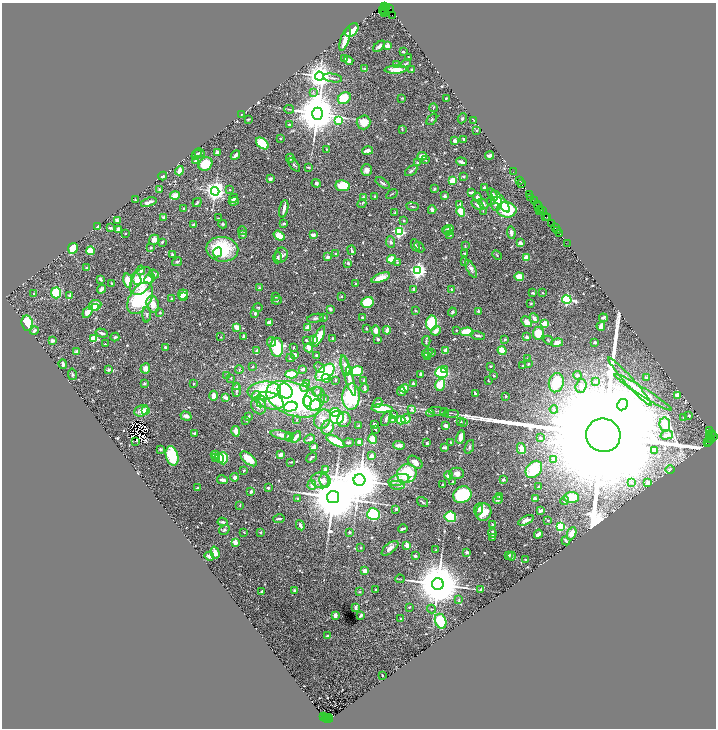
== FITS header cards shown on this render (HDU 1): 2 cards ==
NAXIS1  =                 1428
NAXIS2  =                 1452

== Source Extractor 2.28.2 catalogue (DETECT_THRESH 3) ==
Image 1428 x 1452 px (HDU 1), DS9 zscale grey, zoomed out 1/2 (1 PNG px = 2 x 2 image px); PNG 718 x 730 px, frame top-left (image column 1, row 1451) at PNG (2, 3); each listed source drawn as its Kron ellipse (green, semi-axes under 4 px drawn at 4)
Background 0.778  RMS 0.032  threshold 0.0953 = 3 sigma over >= 5 px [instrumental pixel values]
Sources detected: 724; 55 cannot appear on this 1/2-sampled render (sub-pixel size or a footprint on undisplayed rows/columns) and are neither listed nor drawn; of the other 669, the 500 brightest by FLUX_AUTO listed and drawn (169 fainter detections omitted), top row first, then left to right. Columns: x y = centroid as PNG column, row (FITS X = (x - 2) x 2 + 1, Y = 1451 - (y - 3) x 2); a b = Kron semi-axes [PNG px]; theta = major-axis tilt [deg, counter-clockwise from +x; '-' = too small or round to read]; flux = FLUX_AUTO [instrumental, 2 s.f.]
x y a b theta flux
385 7 3 1 - 16
387 8 2 2 - 24
389 8 2 1 - 64
382 10 3 1 - 39
384 11 4 1 - 140
385 14 2 1 - 49
392 15 3 1 - 110
352 30 8 5 48 120
345 39 12 3 72 67
379 46 7 3 41 22
387 46 2 2 - 140
403 52 2 2 - 28
409 57 2 2 - 15
345 58 3 2 - 16
349 60 5 3 - 21
397 64 4 3 - 6.6
406 64 6 3 30 7.3
365 69 4 3 - 11
396 69 11 4 3 56
412 69 2 2 - 18
319 76 4 4 - 7200
333 78 9 2 -10 12
313 92 3 3 - 5
344 98 7 5 35 190
402 98 4 2 - 4.8
446 98 2 2 - 5.9
433 108 4 2 - 5.1
289 109 5 2 - 5.8
241 114 2 2 - 5.6
317 114 6 5 - 33000
462 118 5 4 - 8.5
248 119 2 2 - 5.3
432 119 6 3 50 9.1
338 120 4 4 - 260
474 120 4 3 - 4.8
363 122 7 7 - 75
289 125 2 2 - 8
402 129 4 3 - 4.7
477 130 3 2 - 6.1
281 138 2 2 - 6.3
464 139 3 2 - 13
455 141 3 2 - 34
262 143 7 4 -40 220
326 149 3 2 - 4.8
367 151 5 4 - 32
199 153 5 2 - 5.1
217 153 3 2 - 27
196 155 5 3 - 9.9
235 155 5 2 - 20
490 155 4 2 - 26
422 156 5 3 - 44
290 158 4 3 - 14
196 160 4 3 - 9.6
426 160 4 3 - 5
461 162 5 3 - 18
418 163 4 2 - 6.6
205 164 7 6 - 110
294 165 8 3 -49 8.7
308 167 4 2 - 5.3
367 170 5 5 - 28
179 171 5 3 - 42
411 171 7 3 35 12
513 172 2 1 - 97
163 176 4 3 - 8
464 177 3 2 - 6.7
270 179 3 2 - 24
453 181 4 4 - 99
520 181 2 1 - 62
316 183 4 4 - 15
383 183 8 2 -35 11
522 183 3 1 - 87
343 186 7 5 -6 180
484 188 2 2 - 20
160 189 3 2 - 11
434 189 3 2 - 8.2
230 190 2 2 - 5.3
215 191 4 4 - 4300
471 192 4 2 - 21
392 194 6 2 33 6.2
493 194 7 3 -57 21
530 194 2 1 - 69
175 196 5 4 - 40
375 196 2 2 - 18
444 196 4 3 - 11
477 197 5 4 - 21
531 197 4 2 - 280
233 198 5 3 - 13
363 198 2 2 - 24
135 200 2 2 - 6.3
535 200 3 1 - 170
234 201 5 4 - 17
491 201 4 3 - 8.1
500 201 13 4 -52 96
149 202 8 2 19 22
197 203 5 2 - 7.6
362 203 4 2 - 4.7
483 203 6 3 -46 17
496 204 7 5 81 42
538 204 2 1 - 240
460 205 4 3 - 29
478 205 7 4 -31 20
412 207 6 2 -8 5.6
538 207 3 2 - 99
183 209 2 2 - 6.3
284 209 9 2 78 38
541 209 2 1 - 130
432 210 4 3 - 30
507 210 10 7 -5 340
540 210 4 1 - 150
483 211 2 1 - 4.6
542 211 2 1 - 130
461 212 5 4 - 100
395 213 3 2 - 4.7
164 217 3 2 - 10
545 217 2 1 - 130
547 217 2 1 - 170
218 218 3 2 - 5.2
117 220 4 3 - 27
404 220 3 2 - 7.7
552 223 2 1 - 180
223 224 4 3 - 7.5
284 224 3 2 - 12
194 225 3 2 - 21
97 226 3 2 - 8.6
110 228 3 2 - 11
555 228 2 1 - 140
118 229 4 3 - 18
448 229 6 3 17 15
243 231 4 2 - 4.6
447 231 4 3 - 6.8
558 231 3 1 - 14
399 232 3 3 - 890
511 232 6 3 -83 25
125 233 2 2 - 6.7
560 234 2 2 - 110
242 235 4 3 - 9
313 235 4 3 - 24
449 235 4 4 - 9.1
279 236 6 4 -36 77
154 240 5 5 - 30
162 242 2 2 - 20
390 242 6 4 -83 13
521 243 3 3 - 25
567 243 3 2 - 37
415 245 6 3 -66 12
465 246 3 2 - 4.5
419 247 6 2 -51 5
73 248 5 5 - 85
150 248 4 3 - 5.8
222 249 16 12 -9 340
352 250 5 2 - 14
90 251 4 4 - 98
217 252 5 4 - 45
336 253 3 3 - 5.9
465 253 4 2 - 5.2
172 254 3 2 - 11
281 255 7 6 - 29
497 255 5 2 - 5.4
327 257 2 2 - 63
278 258 5 3 - 19
526 258 2 2 - 160
392 259 4 3 - 150
464 261 3 2 - 5.1
177 262 5 3 - 9
397 262 3 3 - 6.2
348 263 3 3 - 12
86 268 2 2 - 9.6
471 269 10 4 -61 23
141 270 5 4 - 22
418 270 4 4 - 2300
154 274 5 4 - 16
519 277 4 4 - 78
381 278 10 4 21 79
100 279 3 2 - 11
137 279 6 4 -72 59
149 279 6 4 44 48
128 281 7 4 -79 70
141 281 15 10 58 160
112 283 3 2 - 6
356 284 3 3 - 6.4
259 288 3 3 - 9.1
102 289 4 2 - 34
414 289 4 3 - 12
452 289 4 2 - 9.2
56 293 5 5 - 220
533 293 3 2 - 9.7
542 293 3 2 - 5
34 294 2 2 - 8.8
183 294 5 5 - 86
70 296 2 2 - 49
276 296 2 2 - 23
341 296 3 2 - 4.6
183 297 3 3 - 29
140 298 17 10 58 470
172 298 3 3 - 4.9
277 300 5 4 - 9.8
567 300 4 3 - 860
367 302 6 5 - 160
531 303 3 3 - 6.5
153 304 8 6 -75 56
95 305 6 5 - 110
258 307 5 2 - 4.7
95 308 3 2 - 37
330 309 4 3 - 12
416 311 3 2 - 4.7
478 311 2 2 - 18
87 312 6 3 57 47
452 312 4 3 - 11
160 313 2 2 - 7.5
255 313 3 2 - 18
147 314 8 3 89 9
324 317 3 3 - 6.1
362 317 2 2 - 8.5
315 318 8 4 11 14
534 318 5 3 - 26
603 318 4 3 - 19
269 322 4 4 - 26
527 322 6 4 -48 31
27 323 8 5 -83 140
432 323 7 5 83 280
545 323 2 2 - 170
601 326 4 3 - 46
237 327 3 3 - 53
308 327 4 3 - 88
366 328 2 2 - 7.6
376 330 5 4 - 39
387 330 4 3 - 33
456 330 2 2 - 7.6
34 331 4 2 - 15
436 331 5 4 - 36
467 332 7 4 4 180
102 333 6 3 -17 15
538 333 6 5 - 110
478 336 7 3 -14 12
115 337 4 3 - 9.3
221 337 3 2 - 4.5
244 337 3 2 - 37
319 337 11 4 64 110
527 337 2 2 - 20
94 339 3 3 - 320
333 339 3 3 - 5.8
378 339 3 3 - 12
505 339 3 2 - 8.1
306 340 2 2 - 7.3
314 340 3 3 - 44
548 340 5 2 - 6.2
52 341 2 2 - 56
426 341 5 3 - 9.9
272 342 5 4 - 23
595 342 3 2 - 13
557 343 6 4 12 37
105 344 2 2 - 5.2
165 347 2 2 - 11
277 347 9 6 -87 370
293 348 3 2 - 6
309 348 4 3 - 65
257 350 3 3 - 9.4
446 351 3 3 - 34
502 351 4 3 - 110
77 352 4 3 - 19
427 353 5 3 - 18
432 353 3 3 - 5.7
295 355 4 3 - 20
316 355 3 3 - 6.7
428 357 3 2 - 9.9
290 358 4 3 - 9.2
527 359 3 2 - 5.2
63 364 4 2 - 21
528 364 3 3 - 6.5
252 366 2 2 - 7.9
345 366 10 4 -77 47
491 366 2 2 - 6.5
523 366 3 3 - 4.8
319 367 6 3 -44 14
145 368 5 5 - 42
303 369 3 2 - 14
445 369 4 3 - 30
109 370 4 4 - 11
239 370 4 3 - 6.8
349 371 4 3 - 40
356 371 6 5 - 180
325 372 11 6 40 380
441 373 6 5 - 500
72 374 6 3 -81 11
291 374 6 3 3 220
421 374 2 2 - 43
577 375 4 3 - 17
227 376 4 3 - 8.4
348 376 21 3 -73 100
494 376 2 2 - 4.8
231 378 3 2 - 5.8
326 378 4 3 - 110
647 378 4 3 - 15
335 380 3 2 - 8.3
364 380 3 2 - 6.8
488 381 2 2 - 5.2
595 381 3 3 - 5.3
630 382 32 3 -48 50
193 383 3 3 - 5.8
413 383 3 2 - 14
556 383 10 7 74 250
144 384 4 3 - 6.7
306 384 3 3 - 34
440 385 6 5 - 120
581 386 7 5 72 19
237 387 4 2 - 9.5
304 387 4 4 - 15
364 388 5 2 - 16
405 388 4 3 - 50
236 390 7 3 89 18
264 390 17 9 4 330
285 391 8 7 - 150
401 391 5 3 - 26
317 392 5 4 - 12
643 392 34 4 -32 58
475 393 3 2 - 8.1
677 395 3 3 - 43
213 396 5 3 - 45
256 396 5 4 - 64
351 396 13 9 87 420
506 396 2 2 - 17
226 398 4 2 - 27
324 398 3 3 - 5.3
294 399 29 16 -21 1700
314 399 12 10 56 150
261 401 6 5 - 22
270 401 14 8 -18 170
307 401 5 4 - 82
378 403 5 3 - 15
315 405 6 5 - 120
623 405 6 5 - 6400
259 406 9 7 -61 36
291 407 7 5 14 210
382 409 11 4 -6 170
554 409 4 3 - 9.3
412 410 3 3 - 20
141 411 7 5 25 37
146 411 3 2 - 140
438 411 9 2 -5 9.5
335 412 5 4 - 170
444 412 4 2 - 6.3
430 413 4 3 - 5.2
451 413 8 1 0 6.1
394 415 3 3 - 10
689 415 3 2 - 6
186 416 6 4 -17 30
248 416 3 2 - 10
684 417 2 2 - 15
337 418 7 6 - 450
386 418 8 3 65 19
323 419 10 7 64 47
406 419 5 4 - 39
246 420 4 2 - 4.6
297 420 2 2 - 5.9
344 420 7 6 - 37
393 420 3 3 - 7.4
401 420 4 3 - 130
461 421 2 2 - 11
464 423 2 2 - 8.1
375 424 2 2 - 25
665 424 7 5 -79 71
358 426 2 2 - 21
446 426 4 3 - 30
328 427 7 6 - 72
375 429 4 3 - 6.1
709 430 2 2 - 1200
236 431 5 3 - 50
194 433 3 3 - 12
712 434 3 1 - 27
281 435 10 4 -12 24
603 435 17 16 - 650000
667 435 6 4 15 15
710 436 2 1 - 27
713 436 3 2 - 180
289 437 4 3 - 35
296 437 6 2 55 26
461 437 7 3 79 42
541 438 3 2 - 8.1
309 439 5 2 - 14
373 439 5 4 - 83
709 439 2 1 - 110
711 440 3 2 - 270
135 441 2 1 - 6.3
336 441 10 4 -30 160
709 441 3 1 - 120
360 442 4 2 - 95
451 442 3 2 - 5.2
348 443 5 3 - 10
427 443 2 2 - 16
708 443 2 2 - 85
399 445 6 3 -2 26
314 447 4 3 - 23
445 447 4 2 - 23
469 447 7 3 69 11
160 449 2 2 - 15
521 449 5 3 - 99
655 450 3 3 - 22
215 455 4 3 - 40
280 455 3 2 - 40
172 456 10 6 -75 270
372 456 2 2 - 62
215 457 3 2 - 21
219 458 5 4 - 40
223 458 6 4 -90 160
312 458 6 2 41 9.8
249 459 10 5 -41 99
554 460 4 3 - 47
291 462 3 2 - 5.6
415 462 8 5 -36 39
325 469 4 3 - 20
534 469 9 7 51 200
670 469 5 3 - 4.9
243 470 3 2 - 4.6
407 473 10 9 - 340
457 473 7 5 0 28
448 476 4 4 - 22
235 477 4 3 - 24
222 480 6 3 -10 28
321 480 10 8 -13 62
324 480 6 4 -77 22
359 480 6 6 - 37000
399 480 10 5 15 76
503 480 3 3 - 12
452 482 2 2 - 4.9
631 482 3 3 - 5.8
648 482 4 3 - 24
312 485 5 4 - 29
397 485 8 2 -7 12
443 485 2 2 - 4.9
539 487 3 3 - 9.3
197 488 3 2 - 13
268 488 3 2 - 15
251 492 3 3 - 21
462 495 9 8 - 480
499 496 3 3 - 6.2
333 497 6 6 - 59000
571 497 7 5 2 190
298 498 3 3 - 5
498 499 5 4 - 19
535 499 4 3 - 34
565 501 4 2 - 8.5
422 502 6 2 -33 8.1
240 505 3 2 - 4.8
396 509 3 3 - 10
479 509 6 3 68 13
541 511 4 3 - 15
484 512 9 7 72 120
373 514 6 6 - 420
450 517 5 5 - 210
279 519 6 2 11 12
526 520 8 4 26 35
548 520 4 3 - 4.7
223 522 5 3 - 9.1
492 524 3 2 - 7.4
300 525 5 3 - 18
560 526 3 3 - 880
403 529 5 2 - 16
224 530 6 4 31 10
244 532 2 2 - 5.8
260 532 2 2 - 9.6
350 532 3 2 - 6.7
492 533 4 3 - 27
572 533 6 4 65 60
538 534 5 2 - 35
493 537 4 3 - 6.5
566 541 4 2 - 19
235 542 2 2 - 120
407 545 3 2 - 76
361 548 2 2 - 5.9
390 548 10 5 39 31
436 550 4 2 - 5.5
467 552 3 2 - 17
215 553 6 3 -73 27
509 555 3 2 - 11
209 556 5 3 - 14
415 556 3 2 - 15
512 556 4 3 - 7.6
525 560 2 2 - 7.4
365 571 4 3 - 32
400 579 5 2 - 5.1
438 584 6 6 - 47000
481 589 4 3 - 6.4
376 590 2 2 - 5.2
262 591 3 3 - 9.7
295 591 3 2 - 18
359 592 3 3 - 5.1
459 600 4 3 - 5.9
409 607 3 2 - 7.3
356 608 3 2 - 24
432 609 4 2 - 4.8
335 615 3 2 - 41
361 615 4 2 - 12
400 619 2 2 - 5
441 621 7 5 -69 180
328 636 3 2 - 27
382 675 2 2 - 6.4
323 717 2 2 - 120
329 717 2 1 - 100
325 718 2 1 - 170
328 718 5 1 - 180
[169 fainter detections neither listed nor drawn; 55 sub-pixel or undisplayed-footprint detections neither listed nor drawn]